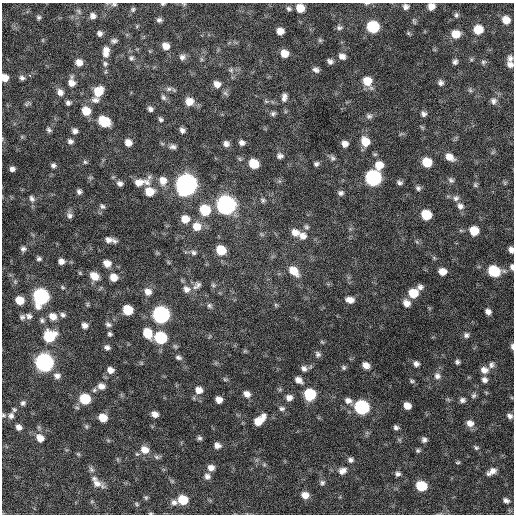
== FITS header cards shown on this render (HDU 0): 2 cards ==
NAXIS1  =                  512 / Axis length
NAXIS2  =                  512 / Axis length

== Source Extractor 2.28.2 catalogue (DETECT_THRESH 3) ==
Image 512 x 512 px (HDU 0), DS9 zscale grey, 1 PNG px = 1 image px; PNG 516 x 516 px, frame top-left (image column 1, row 512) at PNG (2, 3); no overlay
Background 669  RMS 20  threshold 61.3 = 3 sigma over >= 5 px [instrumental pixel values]
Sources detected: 229; all 229 listed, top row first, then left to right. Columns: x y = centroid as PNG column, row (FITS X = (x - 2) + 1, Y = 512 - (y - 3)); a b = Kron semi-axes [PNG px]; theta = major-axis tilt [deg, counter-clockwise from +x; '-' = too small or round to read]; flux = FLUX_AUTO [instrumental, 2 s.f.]
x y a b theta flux
366 3 7 3 1 1.9e+03
114 4 9 5 -1 3.0e+03
163 4 4 3 - 1.8e+03
431 6 6 6 - 1.1e+04
406 7 7 6 - 5.0e+03
300 8 7 7 - 2.1e+04
133 9 6 5 - 2.5e+03
289 9 7 5 -33 3.3e+03
456 15 7 6 - 3.2e+03
93 16 7 6 - 5.5e+03
39 17 6 6 - 2.8e+03
159 20 6 5 - 3.7e+03
506 20 7 6 - 1.6e+04
414 21 9 4 -63 2.0e+03
373 27 8 7 - 9.6e+04
339 28 8 6 1 3.6e+03
478 29 7 7 - 3.0e+04
280 31 6 6 - 1.1e+04
99 33 5 5 - 4.3e+03
408 33 6 5 - 2.0e+03
456 34 8 7 - 1.9e+04
320 40 6 5 - 2.2e+03
114 41 8 6 18 3.5e+03
166 46 7 6 - 1.1e+04
106 50 7 7 - 8.0e+03
285 53 7 6 - 1.5e+04
105 54 8 6 -27 5.7e+03
342 56 9 7 -29 7.1e+03
182 57 8 8 - 5.1e+03
131 58 6 6 - 2.8e+03
510 58 8 7 - 5.0e+03
330 61 6 5 - 4.6e+03
79 62 7 7 - 9.7e+03
455 62 5 5 - 3.8e+03
483 62 7 5 14 2.6e+03
105 64 8 7 - 3.5e+03
510 64 8 6 -39 6.3e+03
231 70 6 6 - 3.1e+03
316 70 8 6 -24 4.7e+03
30 75 3 3 - 1.1e+04
5 78 6 6 - 1.4e+04
22 78 7 6 - 3.9e+03
367 81 10 8 -55 2.4e+04
72 83 9 8 - 9.4e+03
441 83 7 6 - 4.4e+03
217 84 8 7 - 9.0e+03
169 89 8 6 16 4.2e+03
470 90 6 4 -46 2.2e+03
98 91 9 8 - 2.8e+04
60 92 9 8 - 7.6e+03
163 97 8 6 -58 3.3e+03
284 97 10 6 81 6.0e+03
95 100 11 8 0 6.4e+03
189 101 9 8 - 1.4e+04
266 101 6 4 -18 1.9e+03
493 101 8 8 - 5.0e+03
68 103 5 4 - 3.7e+03
27 104 8 5 40 2.8e+03
150 109 6 5 - 3.9e+03
86 111 8 7 - 2.2e+04
273 113 6 6 - 3.1e+03
423 114 6 6 - 4.3e+03
369 116 9 7 7 4.4e+03
161 119 6 5 - 2.6e+03
104 121 9 7 -32 5.2e+04
49 130 7 5 -47 3.2e+03
182 130 6 5 - 4.6e+03
75 131 6 6 - 5.2e+03
70 141 7 6 - 4.2e+03
365 142 10 9 - 2.1e+04
128 143 6 6 - 1.1e+04
242 143 6 6 - 5.0e+03
226 144 7 6 - 5.9e+03
345 144 6 6 - 7.7e+03
173 147 8 6 -8 4.5e+03
280 156 7 6 - 4.6e+03
450 157 11 7 -36 1.2e+04
332 158 9 7 -60 3.6e+03
240 159 6 4 -70 1.8e+03
85 162 5 5 - 2.3e+03
427 162 7 7 - 3.2e+04
254 164 8 7 - 3.2e+04
316 164 6 5 - 3.4e+03
53 165 6 5 - 3.8e+03
379 165 9 9 - 1.9e+04
12 169 6 5 - 5.0e+03
373 178 9 8 - 3.1e+05
451 180 8 7 - 3.7e+03
163 181 10 9 - 1.3e+04
139 182 15 9 13 1.4e+04
147 182 10 8 -59 7.9e+03
399 182 8 6 -18 3.7e+03
120 183 7 6 - 4.9e+03
505 183 7 4 -72 1.6e+03
186 185 9 9 - 1.2e+06
475 185 7 5 -87 2.4e+03
418 188 7 6 - 3.5e+03
79 192 6 5 - 3.9e+03
149 192 8 7 - 2.2e+04
341 193 8 6 -16 4.1e+03
456 198 9 7 36 4.8e+03
32 199 10 7 -65 5.2e+03
263 200 7 5 -80 2.8e+03
226 205 9 8 - 6.7e+05
102 206 7 5 -40 3.0e+03
460 206 9 8 - 6.7e+03
205 210 9 8 - 4.8e+04
426 215 8 7 - 4.3e+04
69 216 8 7 - 4.5e+03
185 219 8 8 - 1.6e+04
197 226 10 10 - 1.7e+04
306 227 7 6 - 2.8e+03
474 231 7 7 - 2.7e+04
295 232 11 9 -23 1.1e+04
303 236 9 9 - 9.8e+03
108 240 10 6 -5 8.1e+03
23 249 7 6 - 4.1e+03
221 250 8 7 - 3.7e+04
511 250 5 4 - 5.5e+03
193 253 7 7 - 3.7e+03
39 259 6 5 - 3.0e+03
61 261 6 5 - 6.3e+03
107 263 8 7 - 1.1e+04
512 267 6 4 -79 4.1e+03
294 271 13 8 -44 2.0e+04
494 271 9 7 -15 6.2e+04
442 272 7 6 - 1.4e+04
94 276 10 8 -34 1.6e+04
114 277 8 7 - 1.3e+04
197 285 13 7 38 6.2e+03
213 285 6 5 - 2.4e+03
420 287 8 7 - 4.9e+03
186 289 10 9 - 8.3e+03
148 292 9 8 - 9.5e+03
413 293 8 8 - 3.0e+04
41 297 9 8 - 3.2e+05
20 300 7 6 - 2.0e+04
350 300 9 6 -8 9.0e+03
406 303 8 7 - 9.1e+03
87 304 7 4 90 1.8e+03
276 305 6 4 -45 2.0e+03
209 306 7 6 - 3.3e+03
128 310 7 7 - 4.1e+04
488 312 7 5 -41 6.3e+03
63 315 7 6 - 3.9e+03
161 315 9 8 - 4.3e+05
29 316 8 7 - 4.5e+03
53 316 9 8 - 1.2e+04
22 317 6 6 - 3.2e+03
42 320 7 6 - 3.2e+03
108 324 8 5 -27 3.7e+03
85 325 6 5 - 5.9e+03
147 333 10 8 -64 2.6e+04
110 334 5 4 - 2.7e+03
466 335 7 7 - 4.2e+03
49 336 9 8 - 5.7e+04
161 338 8 7 - 9.7e+04
512 346 8 4 -85 3.5e+03
107 347 6 5 - 4.2e+03
318 354 8 6 -49 3.7e+03
178 357 8 5 -14 3.8e+03
44 362 9 8 - 5.7e+05
457 362 6 5 - 3.1e+03
416 364 6 6 - 4.9e+03
366 365 7 6 - 9.3e+03
491 365 9 7 77 5.1e+03
344 367 6 6 - 2.6e+03
304 368 8 7 - 5.0e+03
110 370 7 7 - 9.0e+03
484 370 9 8 - 9.0e+03
57 376 9 8 - 6.3e+03
437 376 9 8 - 6.0e+03
225 379 6 4 -30 2.0e+03
299 380 9 6 -33 8.0e+03
484 380 7 7 - 5.4e+03
412 381 7 4 -10 2.2e+03
101 386 10 8 -4 9.1e+03
199 390 9 8 - 1.1e+04
247 394 7 6 - 8.1e+03
310 394 8 7 - 7.2e+04
474 396 8 6 44 3.3e+03
289 398 7 7 - 7.1e+03
85 399 8 7 - 5.5e+04
219 400 6 6 - 9.6e+03
348 400 9 8 - 6.8e+03
462 400 7 6 - 4.3e+03
23 403 6 6 - 3.4e+03
407 406 6 6 - 1.1e+04
362 407 8 8 - 2.0e+05
282 409 8 6 -2 3.6e+03
14 410 6 5 - 2.2e+03
155 414 6 5 - 8.0e+03
3 415 7 5 -17 2.4e+03
11 416 8 7 - 5.2e+03
510 416 7 5 -27 4.3e+03
103 418 7 6 - 2.0e+04
259 420 15 8 43 2.0e+04
470 423 9 8 - 9.3e+03
19 427 6 5 - 6.6e+03
396 428 5 5 - 3.8e+03
40 438 9 8 - 1.2e+04
199 438 6 5 - 2.9e+03
424 440 6 6 - 4.2e+03
217 445 7 7 - 6.4e+03
476 448 6 6 - 2.5e+03
145 450 10 9 - 1.4e+04
418 450 6 5 - 2.4e+03
78 454 6 4 -44 1.8e+03
156 457 9 6 -27 3.3e+03
351 460 7 6 - 4.1e+03
458 462 6 4 5 1.7e+03
264 465 6 4 0 1.9e+03
211 468 8 7 - 7.4e+03
91 469 9 6 -68 3.8e+03
342 471 11 8 26 8.1e+03
492 471 12 6 32 8.8e+03
398 474 7 6 - 4.0e+03
207 476 7 7 - 5.4e+03
94 478 7 5 9 3.2e+03
97 483 12 10 -26 9.9e+03
322 483 7 7 - 3.6e+03
421 486 8 7 - 5.4e+04
305 495 8 7 - 1.2e+04
146 498 6 5 - 2.0e+03
183 500 8 7 - 3.5e+04
506 500 7 5 -24 4.5e+03
174 502 8 7 - 5.3e+03
137 504 6 4 -62 1.8e+03
150 513 6 3 0 1.5e+03
At the frame edge (FLAGS 8, measured only in part): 10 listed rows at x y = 366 3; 114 4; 163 4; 431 6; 5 78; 511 250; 512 267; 512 346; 3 415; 150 513